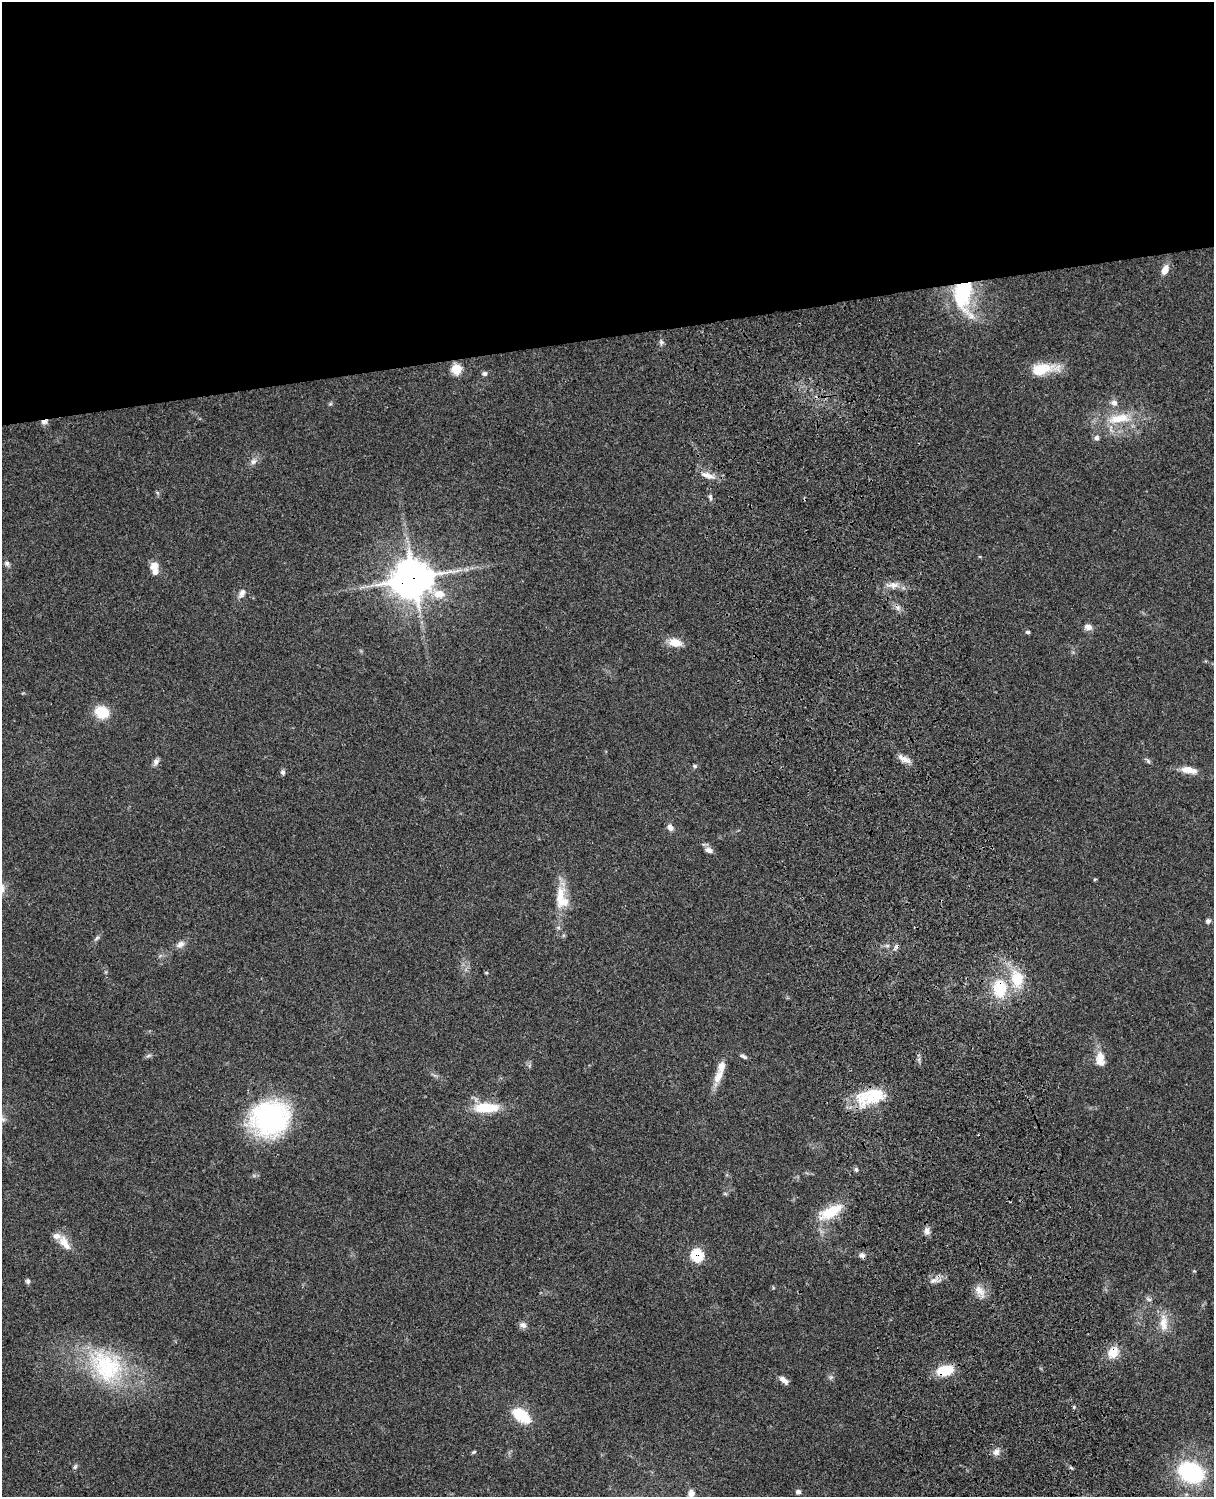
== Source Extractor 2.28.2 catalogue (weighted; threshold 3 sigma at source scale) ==
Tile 2 of 4 x 3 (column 2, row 1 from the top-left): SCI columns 1333-2544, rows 3269-4763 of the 5086 x 4927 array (HDU 1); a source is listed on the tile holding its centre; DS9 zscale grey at full resolution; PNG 1216 x 1499 px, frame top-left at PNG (2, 2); no overlay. Shown black and unused: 23% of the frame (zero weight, under 3 of 4 exposures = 6% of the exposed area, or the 3 px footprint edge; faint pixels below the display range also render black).
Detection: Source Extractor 2.28.2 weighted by HDU 2 'WHT'; one run over the whole footprint, this tile lists its part. Background 0.0923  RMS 0.0062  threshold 0.0278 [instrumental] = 3 sigma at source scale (4.5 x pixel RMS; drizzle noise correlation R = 1.50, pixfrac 1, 0.05/0.05 arcsec/px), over >= 5 px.
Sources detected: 80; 1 cosmic-ray / hot-pixel residue — not listed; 5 inside a brighter listed object's ellipse — not listed separately; the other 74 listed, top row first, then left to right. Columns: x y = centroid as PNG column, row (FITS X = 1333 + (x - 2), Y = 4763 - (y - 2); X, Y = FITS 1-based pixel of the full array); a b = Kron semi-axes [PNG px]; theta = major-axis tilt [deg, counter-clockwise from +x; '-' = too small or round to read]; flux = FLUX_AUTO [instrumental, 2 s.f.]
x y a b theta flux
1165 270 13 8 68 5.4
963 294 39 21 -89 47
661 342 8 5 -82 1.5
456 369 6 6 - 23
1043 369 36 14 8 16
484 374 7 6 - 1.6
1114 403 9 8 - 2.9
330 404 6 4 18 0.82
1119 418 35 13 9 20
44 422 9 5 14 2.5
1097 438 6 6 - 2
253 462 10 7 33 2.7
707 475 20 7 -18 5.2
710 497 9 5 -77 1.4
7 563 7 6 - 1.5
154 566 11 10 - 5.4
413 578 13 12 - 1100
399 583 11 10 - 120
894 585 13 9 -8 4.7
242 593 13 7 63 3.1
439 594 16 12 -8 9.8
898 608 7 6 - 1.9
1088 627 9 7 -10 3.4
1028 632 5 4 - 0.99
675 642 18 10 -12 7.3
102 712 15 12 -20 15
904 759 18 7 -24 4.3
1148 761 7 4 -46 1.2
156 762 9 7 55 2.2
694 766 6 5 - 0.99
1189 770 18 7 -11 7.8
283 772 7 6 - 1.5
670 827 9 7 -56 2.8
709 850 11 7 -20 2.9
1095 879 5 3 - 0.69
560 896 37 11 84 15
1208 921 6 5 - 1.6
97 938 9 4 36 1.3
180 944 11 8 29 3.2
486 973 4 4 - 0.65
1017 978 20 15 -66 20
1000 988 16 12 -89 26
148 1056 8 4 19 1.2
744 1056 10 4 -25 1.5
1101 1057 14 11 -80 6.7
718 1077 22 10 63 7.3
869 1098 38 20 4 26
486 1108 34 13 0 18
270 1118 32 28 24 120
856 1169 6 5 - 1.1
725 1193 6 4 -1 0.82
830 1212 32 13 27 18
927 1231 10 8 -81 2.9
64 1243 23 10 -55 7.7
697 1255 7 7 - 40
862 1255 8 7 - 2.2
28 1281 6 6 - 1.4
934 1281 12 5 13 3
980 1291 21 9 -54 6.1
1148 1299 9 5 -27 1.4
1164 1323 25 11 -87 9
523 1325 8 7 - 2.6
1113 1352 17 13 60 8.9
106 1366 54 40 -48 64
945 1370 18 10 11 17
831 1377 6 5 - 1.2
784 1380 12 6 -39 3.4
521 1415 24 13 -36 17
474 1452 6 4 26 0.8
996 1452 10 8 53 3.1
75 1467 8 5 63 1.2
1191 1472 22 16 -22 66
798 1492 6 5 - 1.8
691 1494 14 8 72 4
Overlapping masked pixels (flux is a lower limit): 8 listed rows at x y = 963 294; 44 422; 413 578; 399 583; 1000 988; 697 1255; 1113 1352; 945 1370
Isophote crosses this tile's border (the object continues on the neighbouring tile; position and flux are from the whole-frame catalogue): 1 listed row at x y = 691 1494